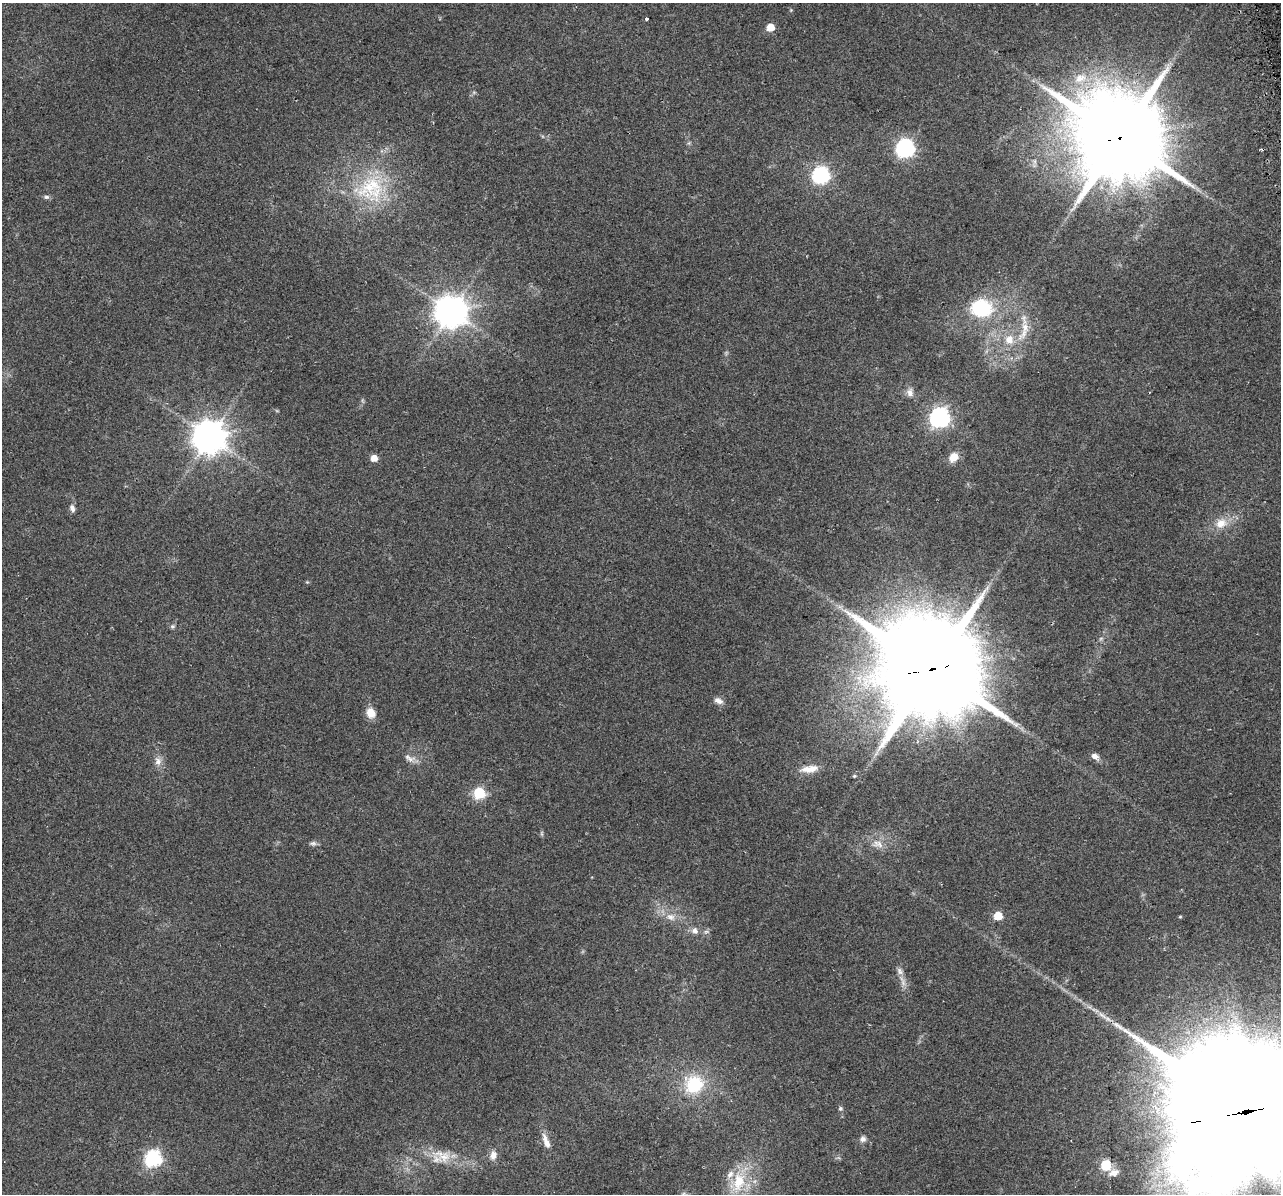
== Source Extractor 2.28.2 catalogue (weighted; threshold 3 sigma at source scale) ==
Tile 10 of 4 x 4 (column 2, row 3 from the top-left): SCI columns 1312-2590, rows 1294-2485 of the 5178 x 4923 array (HDU 1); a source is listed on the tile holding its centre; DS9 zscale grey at full resolution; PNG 1283 x 1196 px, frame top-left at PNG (2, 3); no overlay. Shown black and unused: <1% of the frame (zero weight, under 2 of 3 exposures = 2% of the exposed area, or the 3 px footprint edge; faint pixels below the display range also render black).
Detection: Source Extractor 2.28.2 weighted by HDU 2 'WHT'; one run over the whole footprint, this tile lists its part. Background 0.129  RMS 0.012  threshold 0.0524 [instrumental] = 3 sigma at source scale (4.5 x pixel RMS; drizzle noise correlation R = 1.50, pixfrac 1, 0.0396/0.0396 arcsec/px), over >= 5 px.
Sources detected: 58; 2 too faint to see at this stretch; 1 cosmic-ray / hot-pixel residue — not listed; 2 inside a brighter listed object's ellipse — not listed separately; the other 53 listed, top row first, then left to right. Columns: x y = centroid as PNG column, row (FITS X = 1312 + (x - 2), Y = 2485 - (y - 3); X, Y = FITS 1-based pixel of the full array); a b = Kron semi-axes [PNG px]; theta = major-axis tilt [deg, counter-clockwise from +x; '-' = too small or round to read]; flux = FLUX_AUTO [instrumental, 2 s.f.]
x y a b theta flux
791 10 4 4 - 1.1
647 19 3 3 - 9.2
770 27 5 5 - 24
1080 78 20 12 19 24
1120 137 29 25 -7 18000
905 148 7 7 - 390
1034 165 7 6 - 3.4
821 175 7 7 - 310
371 189 47 40 25 110
46 197 8 5 0 2.7
981 308 22 17 0 80
451 311 10 10 - 2200
1024 331 37 11 70 27
1009 340 12 11 - 15
910 392 12 9 -82 7.1
940 417 8 8 - 500
210 437 10 10 - 2300
953 457 8 7 - 19
374 458 5 5 - 14
72 508 9 6 -72 4.9
1221 523 17 13 23 19
172 626 6 6 - 2.4
1101 639 7 5 45 2.3
932 669 34 28 1 28000
718 701 11 7 -27 6.7
371 713 12 10 -63 14
1095 756 8 6 -38 7.8
409 758 18 8 -25 7.8
158 761 13 10 -81 8.4
809 769 23 8 8 14
854 776 5 4 - 1.6
479 793 6 6 - 110
542 833 8 4 -82 1.9
313 843 10 6 -2 3.5
877 844 18 10 -8 13
998 916 5 5 - 36
670 917 15 10 -20 12
1180 917 4 4 - 1.2
695 931 10 9 - 6.4
706 932 7 5 28 2.7
903 983 14 8 -85 7.2
1102 1015 20 5 -39 9.6
694 1084 24 23 - 61
840 1108 6 6 - 2.3
1246 1111 74 36 11 90000
863 1139 8 7 - 4.7
546 1141 22 8 -71 12
493 1155 12 9 76 8.6
443 1156 28 17 -21 29
153 1158 7 7 - 270
1105 1165 6 6 - 54
1114 1172 15 9 21 7.5
738 1181 41 20 65 54
Overlapping masked pixels (flux is a lower limit): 3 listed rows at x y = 1120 137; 932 669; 1246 1111
Isophote crosses this tile's border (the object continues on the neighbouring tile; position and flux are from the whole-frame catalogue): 1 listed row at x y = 1246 1111